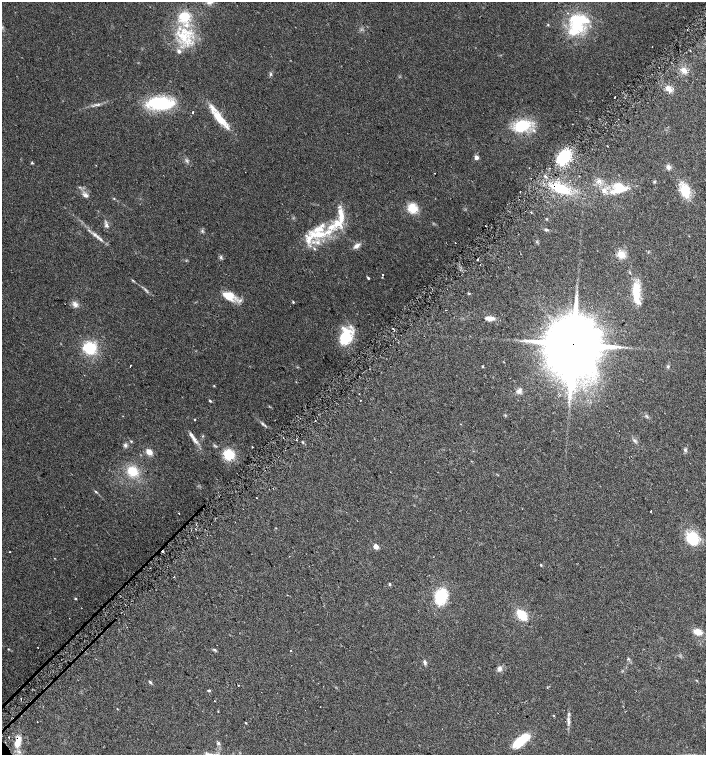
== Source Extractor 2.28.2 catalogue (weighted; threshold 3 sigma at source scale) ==
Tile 10 of 4 x 4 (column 2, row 3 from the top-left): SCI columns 1582-2988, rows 1535-3039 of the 6042 x 6072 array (HDU 1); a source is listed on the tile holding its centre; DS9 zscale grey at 2 x 2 block average (1 PNG px = mean of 2 x 2 image px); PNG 708 x 757 px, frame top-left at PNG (2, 2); no overlay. Shown black and unused: <1% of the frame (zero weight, under 2 of 3 exposures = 2% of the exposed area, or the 3 px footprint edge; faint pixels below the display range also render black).
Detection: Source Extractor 2.28.2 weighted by HDU 2 'WHT'; one run over the whole footprint, this tile lists its part. Background 0.0654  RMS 0.0089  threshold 0.0403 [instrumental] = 3 sigma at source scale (4.5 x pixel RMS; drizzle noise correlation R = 1.50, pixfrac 1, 0.0396/0.0396 arcsec/px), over >= 5 px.
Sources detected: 120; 1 too faint to see at this stretch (2 x 2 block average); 1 inside a brighter object's white glare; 7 cosmic-ray / hot-pixel residue — not listed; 15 inside a brighter listed object's ellipse — not listed separately; the other 96 listed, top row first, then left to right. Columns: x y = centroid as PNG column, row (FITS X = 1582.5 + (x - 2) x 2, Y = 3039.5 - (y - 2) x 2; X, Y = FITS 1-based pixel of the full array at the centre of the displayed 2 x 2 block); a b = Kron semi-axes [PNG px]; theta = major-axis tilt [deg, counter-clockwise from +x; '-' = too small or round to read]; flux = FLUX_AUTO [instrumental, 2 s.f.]
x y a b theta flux
184 17 12 12 - 51
548 25 3 2 - 1.5
577 25 31 18 70 98
184 37 22 11 -77 65
652 47 2 2 - 0.91
684 70 8 6 -56 12
270 74 4 3 - 2.8
668 89 8 6 -37 13
615 97 2 2 - 6.6
160 103 26 11 -4 130
193 112 2 2 - 3.4
220 118 24 8 -48 47
522 126 14 10 25 89
476 157 3 2 - 20
564 157 12 9 57 100
32 163 3 3 - 2.2
668 167 7 5 -69 6.4
598 181 7 2 45 4
619 188 17 13 13 54
560 189 21 10 -23 77
520 191 2 2 - 1.8
685 191 12 8 -75 55
86 195 6 4 -19 6.8
114 198 3 2 - 1.3
413 208 9 8 - 37
106 225 6 4 -53 5.7
486 226 2 2 - 3.1
319 229 27 11 31 55
546 230 6 3 -18 3.4
100 239 13 3 -40 8.9
317 242 5 5 - 7.8
455 243 2 2 - 2.5
357 246 9 4 36 8.8
314 249 4 3 - 2.2
621 254 10 8 -26 20
221 257 4 3 - 3.1
477 259 2 2 - 7
383 274 2 2 - 1.7
368 278 3 3 - 2.3
636 291 24 8 -88 50
469 293 4 2 - 1.5
228 296 16 10 -27 34
293 302 3 2 - 2.2
75 304 9 6 -54 8.7
490 318 11 5 -1 14
346 336 21 14 78 66
573 344 16 14 -78 19000
90 348 10 10 - 76
130 366 2 2 - 3.5
483 366 3 2 - 2.3
668 366 4 4 - 2.7
214 386 3 2 - 1.3
519 391 8 5 69 7.9
210 401 3 2 - 2.7
360 401 2 2 - 2.8
194 420 2 2 - 1.3
315 421 2 2 - 3.9
194 439 17 4 -54 13
131 441 3 3 - 1.7
635 441 6 2 -45 3.3
303 442 3 2 - 1.7
125 445 5 4 - 4.4
252 447 2 2 - 1.2
685 450 5 4 - 3.4
149 452 7 5 -44 15
229 455 10 9 - 52
132 471 11 9 -37 42
96 491 5 2 - 2.2
256 498 2 2 - 1.1
650 511 2 2 - 1.6
179 514 2 2 - 6.3
694 539 15 13 8 46
376 546 3 3 - 28
9 552 2 2 - 1.2
541 565 3 3 - 1.8
390 584 3 3 - 2.7
441 596 13 9 74 88
75 599 3 2 - 1.9
522 615 7 4 -49 75
698 632 7 5 -16 22
8 649 3 2 - 1.1
215 650 6 3 -27 2.6
291 650 2 2 - 4.6
628 659 4 2 - 1.8
425 662 6 4 -74 4.3
500 668 7 6 - 7.2
150 682 5 3 - 2.9
238 685 2 2 - 6.1
209 690 3 2 - 3.2
117 709 3 2 - 1
37 722 2 2 - 1.2
568 722 8 3 86 5.9
246 723 3 2 - 1.4
520 741 20 9 43 48
18 742 14 6 78 25
219 743 4 4 - 3.5
Overlapping masked pixels (flux is a lower limit): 3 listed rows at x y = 560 189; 573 344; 18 742
Diffuse or blended objects may show on this block-average render without a row.